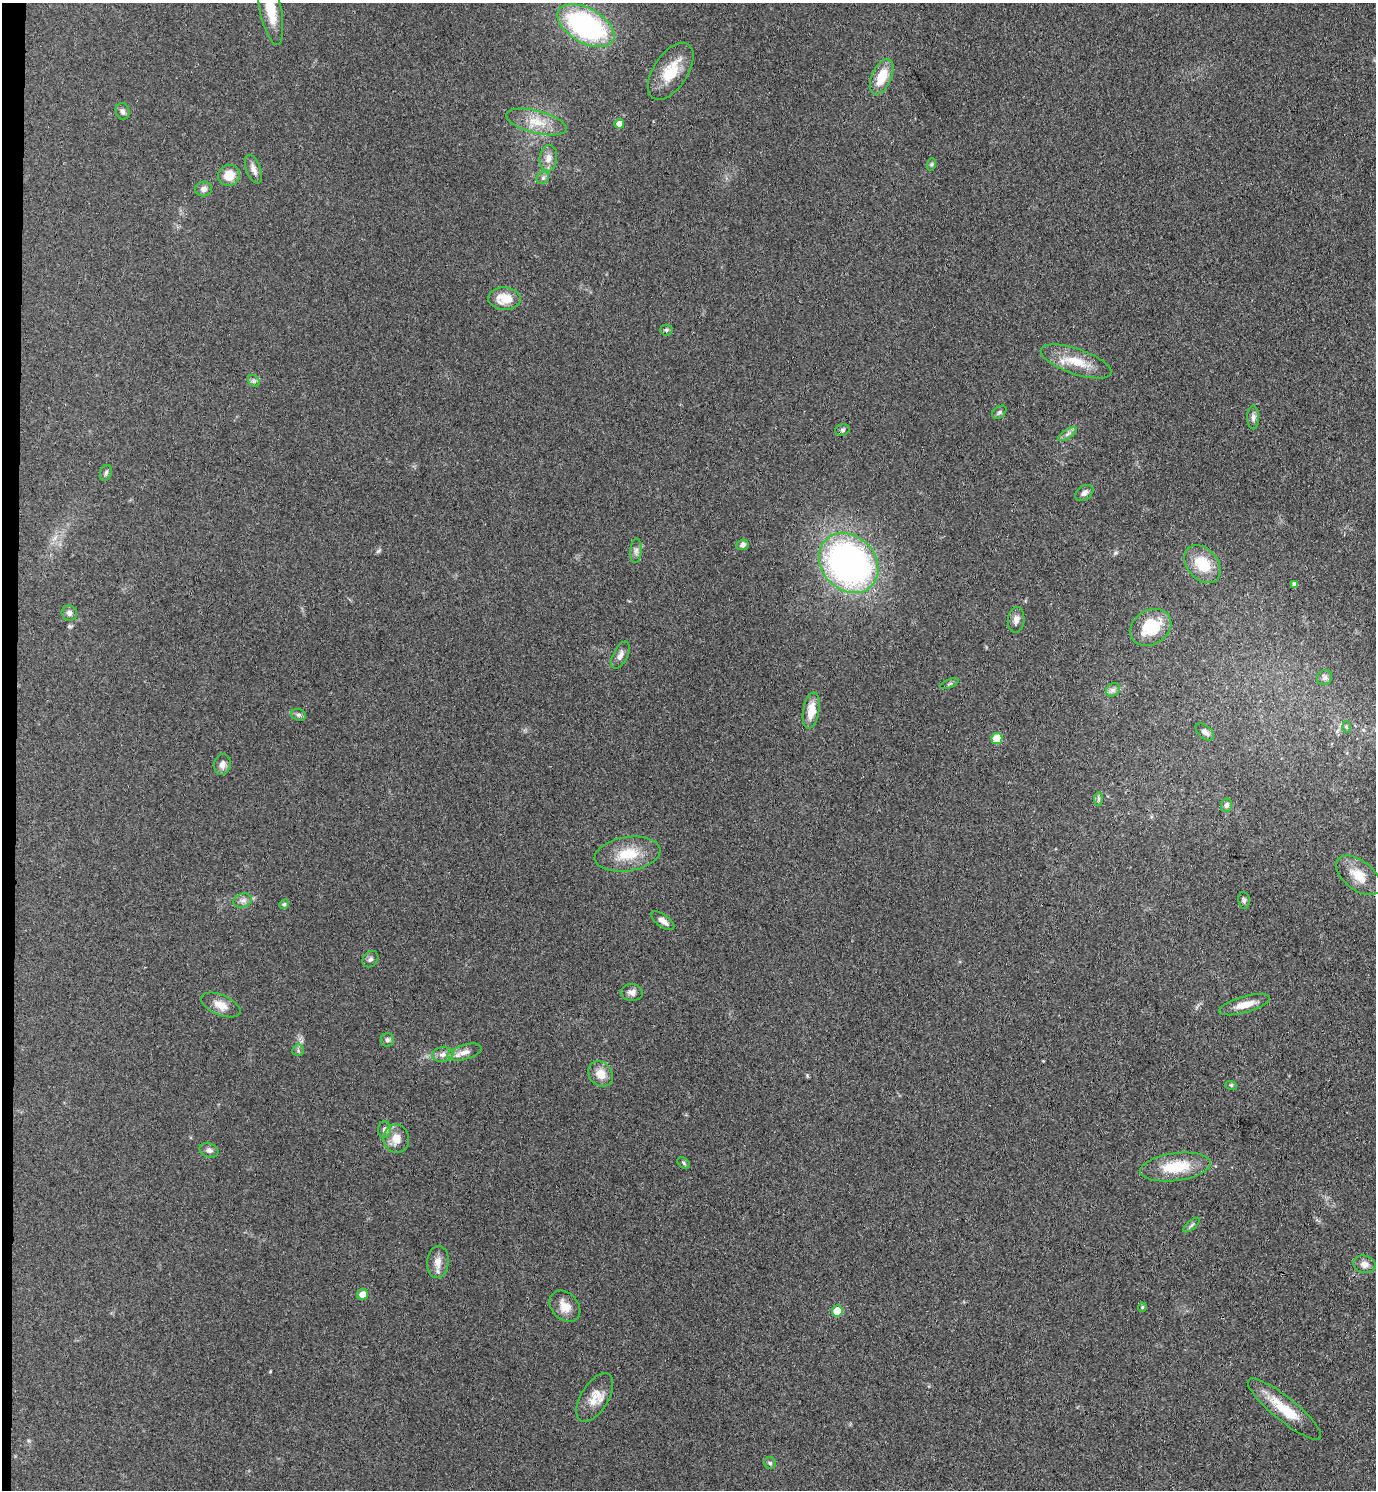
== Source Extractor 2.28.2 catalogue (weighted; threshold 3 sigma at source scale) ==
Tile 4 of 3 x 3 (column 1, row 2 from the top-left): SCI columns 269-1642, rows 1496-2983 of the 4553 x 4479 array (HDU 1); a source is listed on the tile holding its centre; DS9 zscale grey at full resolution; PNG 1378 x 1492 px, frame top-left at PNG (2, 3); each listed source drawn as its Kron ellipse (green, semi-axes under 4 px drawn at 4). Shown black and unused: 1% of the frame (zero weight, under 3 of 4 exposures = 5% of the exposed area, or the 3 px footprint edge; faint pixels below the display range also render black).
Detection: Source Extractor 2.28.2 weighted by HDU 2 'WHT'; one run over the whole footprint, this tile lists its part. Background 0.14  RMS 0.0073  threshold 0.0327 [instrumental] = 3 sigma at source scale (4.5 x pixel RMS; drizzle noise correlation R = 1.50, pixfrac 1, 0.05/0.05 arcsec/px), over >= 5 px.
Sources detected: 74; all 74 listed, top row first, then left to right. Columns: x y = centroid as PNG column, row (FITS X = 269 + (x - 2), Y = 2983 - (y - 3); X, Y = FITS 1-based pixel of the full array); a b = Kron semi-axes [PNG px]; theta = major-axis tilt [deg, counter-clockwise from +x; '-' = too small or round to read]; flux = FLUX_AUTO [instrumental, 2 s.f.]
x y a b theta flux
270 9 37 10 -79 22
586 26 31 17 -29 130
671 71 32 17 57 21
882 77 19 9 66 16
123 111 8 6 -73 2.1
536 122 31 11 -14 15
619 124 5 5 - 7.1
548 158 13 9 84 5.5
932 164 6 4 71 1.1
253 169 15 7 -69 4.4
229 175 11 10 - 11
543 178 7 5 44 1.7
204 189 8 7 - 3.3
504 299 16 11 -3 14
666 330 6 5 - 1.4
1076 361 37 12 -19 18
254 381 6 5 - 1.5
999 412 8 5 39 1.6
1253 417 12 6 -90 2.7
842 430 7 5 15 1.3
1067 434 11 4 33 2.2
106 473 8 5 72 1.7
1084 493 10 6 35 2.9
742 545 6 5 - 2.7
636 551 12 5 86 2.8
849 563 33 27 -47 260
1202 564 21 15 -49 19
1295 584 4 4 - 3.2
69 613 8 7 - 2.7
1016 620 13 8 85 4.5
1151 627 22 17 32 28
620 655 15 7 65 3.9
1325 678 8 7 - 2.1
950 684 10 3 21 1.1
1113 690 7 6 - 2.3
811 710 18 8 80 11
298 715 7 5 -18 1.7
1346 727 6 4 -87 1.1
1205 732 11 6 -40 2.9
997 738 5 5 - 20
222 764 10 8 77 4.2
1098 799 7 4 90 1.4
1227 805 7 5 76 2.4
627 854 33 17 9 21
1359 875 26 14 -38 15
1244 900 8 6 -81 1.8
243 901 9 7 17 2.8
284 904 5 4 - 0.91
663 921 13 6 -36 3.8
370 959 9 7 47 2
632 992 11 8 -3 3.4
221 1005 21 10 -23 8.1
1245 1005 26 8 16 9.6
387 1040 6 6 - 1.8
298 1050 6 5 - 1.3
465 1052 18 7 16 5.6
443 1055 11 7 5 3.6
601 1074 13 11 -50 9.1
1231 1085 6 4 -17 0.94
384 1130 8 6 89 2.7
396 1139 14 13 - 8.8
209 1150 10 7 -23 2.7
684 1163 7 4 -38 1.1
1176 1167 36 13 8 27
1191 1225 10 3 40 1.4
438 1262 16 10 84 6.8
1365 1264 11 8 -15 4.5
363 1295 5 5 - 8.4
565 1306 17 13 -47 8.9
1142 1307 4 4 - 0.91
837 1311 5 5 - 21
595 1397 27 13 58 12
1284 1409 46 11 -39 21
770 1463 6 6 - 1.4
Isophote crosses this tile's border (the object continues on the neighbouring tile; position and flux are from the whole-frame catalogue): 1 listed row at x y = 270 9